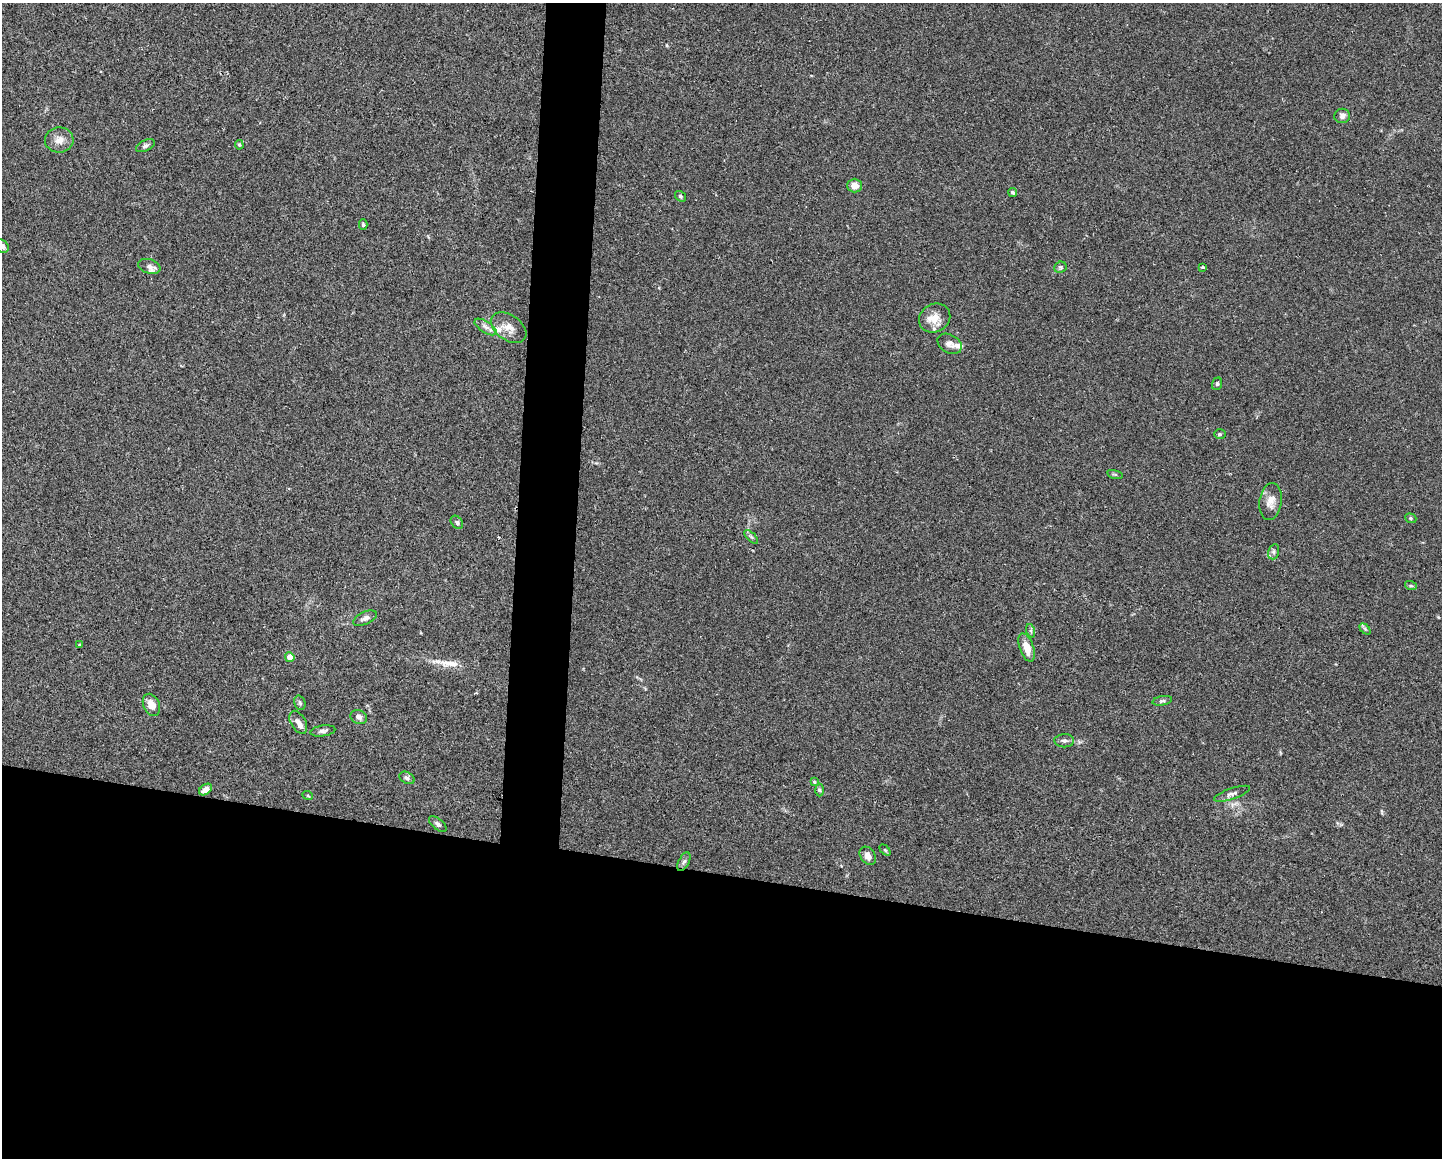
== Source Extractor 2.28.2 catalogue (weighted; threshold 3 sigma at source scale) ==
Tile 11 of 3 x 4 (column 2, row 4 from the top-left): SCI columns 1661-3100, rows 1-1156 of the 4647 x 4626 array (HDU 1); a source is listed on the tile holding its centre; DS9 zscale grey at full resolution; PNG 1444 x 1160 px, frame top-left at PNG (2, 3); each listed source drawn as its Kron ellipse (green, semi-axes under 4 px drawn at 4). Shown black and unused: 27% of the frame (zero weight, under 2 of 3 exposures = <1% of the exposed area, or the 3 px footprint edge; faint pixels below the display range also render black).
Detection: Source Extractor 2.28.2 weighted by HDU 2 'WHT'; one run over the whole footprint, this tile lists its part. Background 0.0671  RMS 0.0056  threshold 0.0253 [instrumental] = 3 sigma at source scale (4.5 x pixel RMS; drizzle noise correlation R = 1.50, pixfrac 1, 0.05/0.05 arcsec/px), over >= 5 px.
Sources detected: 53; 1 long thin detection or spike segment (spike, bleed or trail) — neither listed nor drawn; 4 inside a brighter listed object's ellipse — not listed separately; the other 48 listed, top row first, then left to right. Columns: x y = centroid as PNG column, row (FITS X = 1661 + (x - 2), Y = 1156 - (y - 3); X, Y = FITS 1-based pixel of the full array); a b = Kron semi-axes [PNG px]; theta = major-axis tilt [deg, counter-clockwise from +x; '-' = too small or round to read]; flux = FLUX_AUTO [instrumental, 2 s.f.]
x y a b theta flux
1342 116 8 7 - 2.1
59 140 14 12 2 4.7
239 145 5 4 - 0.64
145 146 10 5 25 1.4
855 186 7 7 - 4.8
1013 192 5 4 - 0.98
680 196 6 5 - 0.92
363 225 5 4 - 0.89
2 246 8 6 -36 2.4
149 266 11 7 -18 3.5
1060 267 6 5 - 0.94
1203 267 3 3 - 0.94
935 318 16 14 30 7.6
486 327 12 5 -33 2.4
509 328 19 12 -35 5.7
950 344 13 9 -29 3
1217 384 6 5 - 0.75
1220 434 6 5 - 0.9
1115 474 8 3 -13 0.7
1270 501 19 11 82 5.3
1411 518 6 4 -22 0.81
457 522 7 5 -49 1.2
751 537 9 3 -45 1
1273 552 8 5 73 1.3
1411 586 6 4 -18 0.71
365 618 13 6 24 2.3
1365 629 6 4 -45 0.75
1031 631 7 4 -72 0.89
80 645 4 3 - 0.69
1027 648 15 7 -71 6.3
290 657 5 4 - 4.4
1162 701 10 4 11 1.1
300 703 7 5 -72 1.2
151 705 12 8 -65 5.3
359 717 8 6 -25 2
298 722 12 7 -61 2.7
323 731 12 5 9 1.7
1064 741 10 6 1 1.8
407 778 8 5 -30 1.5
814 782 3 3 - 0.49
205 790 7 5 36 3.4
820 790 6 4 -88 0.84
1232 794 19 5 19 2.4
308 796 5 3 - 0.48
438 824 10 5 -41 1.4
885 850 6 4 -45 0.67
868 856 10 7 -57 3.1
684 862 10 5 64 1.5
Isophote crosses this tile's border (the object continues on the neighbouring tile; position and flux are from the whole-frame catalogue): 1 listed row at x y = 2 246